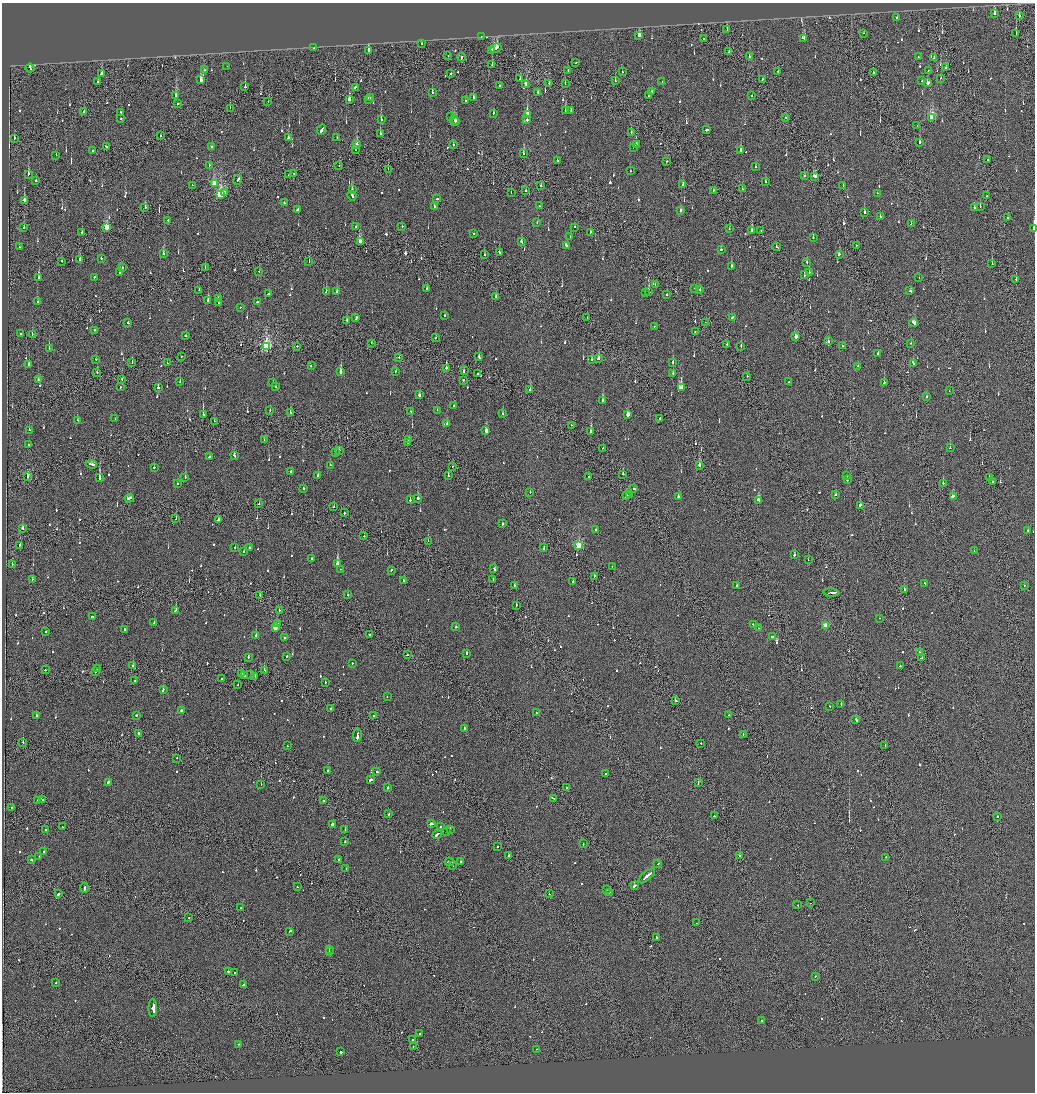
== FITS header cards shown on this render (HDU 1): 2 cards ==
NAXIS1  =                 2065
NAXIS2  =                 2180

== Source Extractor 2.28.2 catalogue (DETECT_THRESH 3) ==
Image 2065 x 2180 px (HDU 1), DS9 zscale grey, zoomed out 1/2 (1 PNG px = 2 x 2 image px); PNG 1037 x 1094 px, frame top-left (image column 1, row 2179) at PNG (2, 3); each listed source drawn as its Kron ellipse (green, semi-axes under 4 px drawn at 4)
Background -0.152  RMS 0.066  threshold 0.199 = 3 sigma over >= 5 px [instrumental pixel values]
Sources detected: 1038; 52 cannot appear on this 1/2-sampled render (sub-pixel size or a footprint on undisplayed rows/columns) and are neither listed nor drawn; of the other 986, the 500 brightest by FLUX_AUTO listed and drawn (486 fainter detections omitted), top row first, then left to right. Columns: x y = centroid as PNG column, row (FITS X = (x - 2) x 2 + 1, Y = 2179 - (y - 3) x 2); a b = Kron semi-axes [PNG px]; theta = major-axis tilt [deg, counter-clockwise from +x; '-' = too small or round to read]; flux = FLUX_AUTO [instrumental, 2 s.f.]
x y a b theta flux
994 14 3 2 - 470
1019 16 3 2 - 71
897 18 2 2 - 92
727 29 2 2 - 100
864 33 2 2 - 120
1016 33 2 1 - 98
481 36 2 1 - 73
639 36 3 2 - 940
803 38 3 2 - 160
704 39 2 1 - 230
422 44 2 2 - 110
314 48 2 2 - 68
496 48 6 3 30 470
368 50 2 2 - 1100
491 51 3 2 - 240
729 52 3 1 - 95
448 56 2 1 - 77
461 57 4 2 - 410
749 57 2 2 - 190
918 57 2 2 - 120
934 58 2 2 - 120
576 62 2 2 - 86
492 65 3 1 - 95
227 66 2 1 - 82
945 67 2 1 - 75
30 68 4 2 - 920
205 70 2 1 - 90
568 70 2 1 - 75
928 70 2 1 - 62
778 71 2 1 - 110
622 72 2 1 - 180
873 72 2 2 - 110
451 73 2 2 - 71
101 74 3 2 - 190
940 78 2 1 - 95
520 79 3 2 - 80
762 79 2 1 - 300
200 80 2 2 - 590
615 81 2 2 - 110
662 81 2 2 - 87
921 81 2 1 - 290
98 82 2 1 - 93
549 83 2 2 - 130
565 83 2 2 - 62
928 83 2 2 - 730
526 84 3 2 - 210
500 86 2 2 - 140
245 87 2 2 - 110
355 87 3 2 - 160
538 92 3 2 - 140
651 92 3 2 - 120
432 93 2 2 - 300
176 95 2 2 - 670
649 96 2 2 - 120
751 96 2 1 - 74
370 97 2 2 - 97
473 98 2 2 - 380
368 99 2 2 - 120
349 100 4 2 - 170
268 101 2 1 - 81
466 101 2 1 - 220
178 104 2 2 - 91
230 108 2 1 - 200
571 110 2 2 - 65
84 111 2 2 - 69
565 111 2 2 - 700
120 113 2 2 - 140
493 113 3 2 - 150
527 114 4 2 - 1300
451 116 3 3 - 110
786 117 2 2 - 190
932 117 3 3 - 860
121 118 2 2 - 100
381 120 3 2 - 250
454 120 4 2 - 480
527 120 2 2 - 340
456 122 3 2 - 400
917 126 2 1 - 120
322 130 5 2 - 470
707 130 3 2 - 370
380 133 2 2 - 79
631 133 2 2 - 85
161 135 2 2 - 90
14 138 2 2 - 79
288 138 2 2 - 130
337 138 2 1 - 76
920 143 2 2 - 270
357 145 2 2 - 2800
453 145 2 2 - 150
636 145 3 2 - 200
212 146 2 2 - 150
106 147 2 2 - 93
633 147 2 2 - 74
355 149 2 2 - 200
93 150 2 2 - 84
741 151 3 2 - 340
523 154 3 2 - 170
56 155 2 2 - 100
987 160 2 2 - 170
557 161 2 2 - 440
667 161 2 2 - 150
209 165 2 2 - 70
339 166 2 1 - 80
756 167 2 2 - 86
388 169 2 1 - 72
630 171 2 2 - 88
294 173 2 1 - 210
28 174 2 2 - 610
289 175 2 2 - 88
804 176 2 2 - 68
814 176 4 2 - 200
238 180 5 2 - 280
36 181 2 2 - 110
765 181 2 2 - 62
214 184 3 2 - 290
192 185 2 1 - 93
683 185 4 2 - 210
843 185 2 1 - 100
541 186 2 2 - 170
352 189 2 2 - 89
742 189 2 2 - 65
713 190 2 1 - 67
525 191 2 2 - 69
225 192 2 2 - 67
511 193 2 1 - 71
877 193 2 2 - 82
221 194 4 3 - 1300
352 196 5 2 - 250
986 196 2 1 - 63
437 199 2 2 - 170
24 200 2 2 - 500
284 203 2 2 - 93
434 206 2 2 - 300
539 206 2 1 - 76
980 206 2 2 - 85
145 207 2 2 - 300
974 208 3 2 - 420
297 210 4 2 - 310
681 211 3 2 - 260
865 213 2 2 - 160
880 216 2 2 - 68
1007 218 2 2 - 120
168 220 2 2 - 80
537 223 2 2 - 63
911 224 2 1 - 280
402 226 2 2 - 84
106 227 3 2 - 520
356 227 2 2 - 160
575 227 2 2 - 79
24 228 2 2 - 91
1034 228 2 1 - 430
729 229 2 2 - 72
752 231 3 2 - 190
761 231 2 1 - 92
590 232 2 1 - 250
82 233 2 2 - 93
474 233 2 2 - 94
570 237 2 2 - 93
813 237 2 2 - 110
360 241 3 2 - 740
521 242 3 2 - 140
856 245 2 1 - 150
566 246 3 2 - 340
19 247 2 2 - 69
776 247 2 2 - 110
721 249 2 2 - 180
499 253 3 2 - 160
163 254 2 2 - 160
839 254 2 2 - 440
485 255 2 1 - 110
101 258 2 2 - 120
80 259 2 2 - 420
62 261 2 2 - 200
309 261 2 1 - 140
807 262 2 2 - 130
992 264 2 1 - 66
731 266 2 2 - 120
205 267 3 1 - 130
122 268 2 2 - 90
259 271 2 1 - 93
809 272 2 2 - 95
120 273 2 2 - 63
805 275 2 2 - 150
94 277 2 2 - 110
39 278 3 2 - 180
919 278 2 1 - 130
1016 279 2 2 - 150
655 285 2 2 - 120
427 289 2 2 - 83
694 289 2 2 - 81
199 290 2 1 - 200
700 290 2 2 - 200
326 291 3 2 - 100
337 291 3 2 - 210
910 291 2 2 - 200
649 292 2 2 - 810
645 293 2 2 - 84
269 294 3 2 - 150
667 295 2 2 - 70
496 297 3 2 - 170
218 299 3 2 - 200
208 300 2 2 - 340
37 302 2 2 - 63
219 302 3 2 - 160
257 302 2 2 - 220
240 307 2 1 - 66
444 315 2 2 - 120
732 317 3 2 - 180
356 318 3 2 - 150
587 318 2 2 - 93
347 320 2 2 - 330
705 322 2 1 - 100
128 323 2 2 - 94
914 323 4 2 - 370
654 326 2 2 - 93
94 330 2 2 - 89
695 331 2 1 - 100
20 334 2 2 - 290
32 334 2 1 - 86
186 336 2 2 - 380
796 337 3 2 - 110
436 338 2 2 - 96
828 341 3 2 - 1100
371 343 2 1 - 100
911 343 2 1 - 180
727 344 2 1 - 180
266 346 4 3 - 2100
297 346 2 2 - 75
741 346 2 2 - 110
842 346 3 2 - 270
49 348 2 2 - 460
878 353 2 2 - 85
181 356 2 2 - 80
399 357 2 2 - 110
479 357 3 2 - 260
598 358 3 2 - 360
96 359 2 2 - 64
592 359 2 2 - 180
132 362 3 1 - 160
673 362 2 2 - 150
167 363 2 1 - 93
913 364 2 2 - 160
29 365 2 2 - 180
311 366 2 2 - 71
858 366 2 2 - 83
446 368 2 2 - 470
464 370 3 1 - 130
340 372 3 2 - 840
396 372 2 2 - 91
97 373 2 2 - 92
673 373 2 2 - 79
477 374 2 1 - 190
747 377 3 1 - 66
122 379 2 2 - 81
38 380 2 2 - 140
463 380 2 2 - 220
180 382 2 2 - 68
273 382 2 2 - 74
789 382 2 2 - 120
884 383 2 2 - 95
120 387 2 2 - 89
275 387 2 2 - 98
681 387 3 2 - 8100
158 388 2 2 - 660
530 390 2 2 - 350
949 391 2 1 - 120
419 395 2 2 - 490
926 397 2 2 - 84
603 401 3 2 - 240
454 405 2 2 - 99
270 410 2 2 - 76
437 410 2 1 - 85
411 411 2 2 - 77
290 413 3 2 - 120
203 414 4 2 - 110
503 414 2 2 - 150
628 415 3 2 - 170
115 418 2 2 - 80
660 418 2 2 - 120
77 420 2 2 - 200
214 421 2 1 - 100
447 424 2 2 - 87
571 425 2 2 - 110
29 430 2 2 - 250
486 431 2 2 - 690
591 432 3 2 - 310
264 439 2 2 - 67
408 439 2 2 - 160
407 443 2 1 - 120
29 444 2 2 - 66
603 448 2 2 - 68
950 448 2 2 - 200
339 451 2 2 - 110
336 453 2 2 - 190
234 456 3 2 - 190
209 457 2 2 - 130
92 464 5 2 - 310
330 465 2 1 - 280
699 466 2 2 - 760
154 467 2 2 - 120
452 467 2 1 - 66
291 472 3 2 - 120
623 474 2 2 - 450
28 476 3 2 - 110
318 476 2 2 - 320
448 476 2 2 - 130
846 476 2 1 - 150
588 477 2 1 - 98
989 477 2 1 - 72
99 478 2 2 - 960
185 478 2 2 - 300
847 480 2 2 - 390
993 482 2 2 - 120
943 483 2 1 - 530
177 484 2 2 - 160
303 488 2 2 - 220
634 488 3 2 - 240
530 492 2 2 - 190
629 494 2 1 - 95
835 495 2 2 - 140
626 496 2 2 - 270
953 496 3 2 - 230
678 497 2 2 - 600
129 498 4 2 - 270
418 498 2 2 - 360
410 500 2 2 - 160
759 500 4 2 - 730
259 504 2 1 - 130
860 505 3 2 - 260
334 507 2 1 - 150
344 513 2 1 - 84
176 519 2 1 - 130
218 520 2 2 - 950
502 524 2 2 - 340
22 528 3 2 - 160
596 530 2 2 - 100
1028 530 2 2 - 120
364 536 2 2 - 71
428 541 2 1 - 140
19 545 4 2 - 360
579 546 3 3 - 830
235 548 2 2 - 66
250 548 2 2 - 570
544 548 4 2 - 260
974 551 2 2 - 160
244 552 2 2 - 64
794 555 3 2 - 120
312 559 2 2 - 67
808 560 2 2 - 110
337 563 3 2 - 1800
12 564 2 2 - 89
612 566 2 1 - 81
340 569 2 2 - 65
494 569 3 2 - 120
391 570 2 2 - 170
595 576 2 2 - 480
33 579 2 2 - 85
493 580 2 2 - 140
403 581 2 2 - 80
573 582 2 1 - 120
924 583 2 2 - 420
514 585 2 2 - 83
737 585 2 2 - 140
1024 586 2 2 - 65
904 589 2 2 - 110
831 593 7 2 -2 620
260 595 2 2 - 74
348 595 2 2 - 100
516 605 2 1 - 100
175 610 4 2 - 250
279 610 2 2 - 110
92 617 2 1 - 160
880 618 2 2 - 110
154 623 2 2 - 140
278 623 2 2 - 81
754 625 4 2 - 210
826 626 3 3 - 460
275 627 3 2 - 330
456 627 2 2 - 150
758 628 2 1 - 130
124 629 2 2 - 120
46 632 2 2 - 190
370 635 2 2 - 110
256 636 2 2 - 210
284 637 2 2 - 86
772 637 3 2 - 130
920 652 2 1 - 90
466 654 2 2 - 250
407 655 2 2 - 92
287 656 2 2 - 69
248 657 2 2 - 180
921 658 2 2 - 74
352 663 2 2 - 68
133 666 2 2 - 150
900 666 2 1 - 360
98 668 2 1 - 160
45 670 2 2 - 160
264 670 2 2 - 89
96 671 2 1 - 210
241 673 2 2 - 74
250 674 2 2 - 81
244 675 2 2 - 450
255 677 2 1 - 73
221 679 2 2 - 120
135 681 2 1 - 120
325 683 2 2 - 95
238 685 2 2 - 86
163 690 3 2 - 130
387 697 2 2 - 80
676 701 3 2 - 160
841 705 3 2 - 350
830 706 2 2 - 82
331 709 2 2 - 85
181 710 2 2 - 270
536 713 2 2 - 84
37 715 2 2 - 350
137 715 2 2 - 170
728 715 2 1 - 82
374 716 2 1 - 72
856 719 2 2 - 510
465 728 2 2 - 72
138 733 2 2 - 77
743 734 2 2 - 91
357 735 7 2 84 460
23 743 2 2 - 76
701 743 2 2 - 89
885 745 3 1 - 150
287 746 2 2 - 66
177 758 2 1 - 69
327 771 2 2 - 62
377 772 2 2 - 200
605 774 2 2 - 88
370 780 3 2 - 250
108 782 2 2 - 120
698 783 3 2 - 160
261 785 2 1 - 130
387 788 2 2 - 190
567 788 2 1 - 560
553 798 4 2 - 260
42 799 2 2 - 280
38 800 2 2 - 110
323 800 2 2 - 130
12 807 2 1 - 67
389 814 2 2 - 110
714 816 2 2 - 260
997 816 2 2 - 270
333 824 3 2 - 310
431 824 3 2 - 320
62 827 2 2 - 70
440 827 2 2 - 100
345 829 2 2 - 79
450 829 2 2 - 170
46 830 2 2 - 74
447 831 2 2 - 100
437 834 5 2 - 320
345 842 2 2 - 340
583 843 2 1 - 110
497 847 2 1 - 87
44 852 2 2 - 270
509 855 3 2 - 280
39 856 2 2 - 91
740 856 2 1 - 200
886 857 2 2 - 100
31 860 3 2 - 130
339 860 2 2 - 250
450 862 5 2 - 250
461 862 2 2 - 130
658 864 2 2 - 84
453 865 2 2 - 98
346 868 2 2 - 220
647 876 10 2 40 730
635 886 3 2 - 560
297 887 2 2 - 66
84 888 5 1 - 290
607 889 2 2 - 150
609 892 2 2 - 100
58 894 3 2 - 180
549 894 2 1 - 100
811 903 2 1 - 93
797 905 2 2 - 240
240 908 2 2 - 71
189 918 2 2 - 75
697 923 2 1 - 110
290 931 3 2 - 150
657 937 2 2 - 100
329 950 2 1 - 310
329 952 3 2 - 200
228 971 2 2 - 140
234 973 2 1 - 77
815 976 2 2 - 69
56 983 2 2 - 63
243 985 3 2 - 96
153 1008 9 2 90 46000
762 1021 2 2 - 120
420 1033 2 2 - 270
412 1040 2 2 - 230
238 1044 2 2 - 90
413 1046 2 1 - 100
536 1049 2 1 - 64
340 1052 3 2 - 200
At the frame edge (FLAGS 8, measured only in part): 1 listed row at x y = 1034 228
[486 fainter detections neither listed nor drawn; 52 sub-pixel or undisplayed-footprint detections neither listed nor drawn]